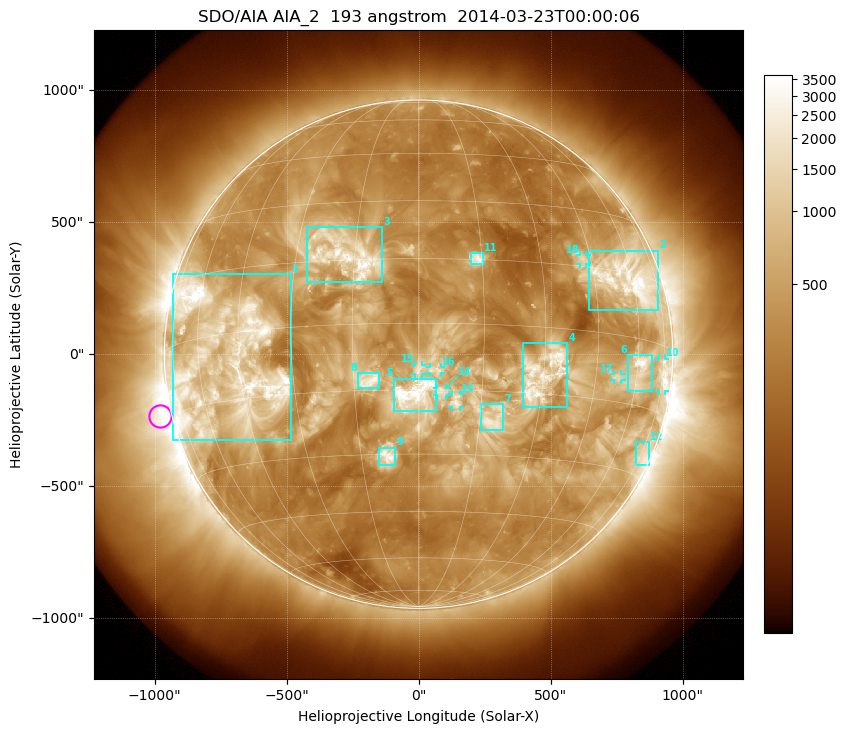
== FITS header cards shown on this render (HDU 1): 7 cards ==
TELESCOP= 'SDO/AIA'
INSTRUME= 'AIA_2'
WAVELNTH=                  193
WAVEUNIT= 'angstrom'
DATE-OBS= '2014-03-23T00:00:06.84'
CTYPE1  = 'HPLN-TAN'
CTYPE2  = 'HPLT-TAN'

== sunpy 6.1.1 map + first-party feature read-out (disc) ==
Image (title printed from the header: SDO/AIA AIA_2  193 angstrom  2014-03-23T00:00:06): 1024 x 1024 px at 2.4 arcsec/px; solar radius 963 arcsec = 401 px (full disc in frame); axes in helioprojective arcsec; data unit not stated in the header (colour bar unlabelled)
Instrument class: DISC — disc imager (sunpy class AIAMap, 193 A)
Bright regions (active regions / flare kernels): reference = the median radial profile (limb darkening/brightening removed); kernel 9 px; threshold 5 sigma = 945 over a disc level ~321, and >= 1.15x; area >= 12 px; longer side >= 10 px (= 24 arcsec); searched inside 0.97 R_sun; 18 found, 18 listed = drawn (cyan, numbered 1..; 7 of them under ~33 arcsec drawn as corner ticks so the feature stays visible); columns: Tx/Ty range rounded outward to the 5 arcsec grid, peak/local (2 s.f.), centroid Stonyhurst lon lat
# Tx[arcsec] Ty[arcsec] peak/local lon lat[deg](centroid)
1 -930..-485 -325..305 10 -49 -6
2 645..910 165..390 13 +58 +14
3 -425..-135 270..480 7.4 -17 +16
4 395..565 -200..40 8.9 +30 -11
5 -95..70 -215..-90 7.4 -1 -16
6 795..885 -140..-5 11 +61 -7
7 235..325 -285..-190 5.6 +18 -22
8 -230..-145 -130..-70 5.2 -11 -13
9 -150..-85 -420..-355 6.8 -8 -30
10 910..935 -140..-15 7.7 +75 -6
11 195..245 340..385 6.1 +14 +15
12 820..870 -420..-330 4.4 +76 -25
13 125..155 -200..-150 3.5 +9 -17
14 70..105 -155..-130 3.1 +5 -15
15 -15..15 -75..-40 3.5 +0 -10
16 40..85 -70..-50 3 +4 -10
17 740..770 -100..-75 4.6 +53 -10
18 610..635 340..375 4.5 +43 +17
Off-limb structures (1.02-1.3 R_sun): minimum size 162 px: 2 found; the strongest spans PA ~55..145 deg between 1.02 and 1.3 R_sun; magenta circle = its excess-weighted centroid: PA ~105 deg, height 1.05 R_sun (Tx ~-980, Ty ~-235 arcsec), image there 4.9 x the reference